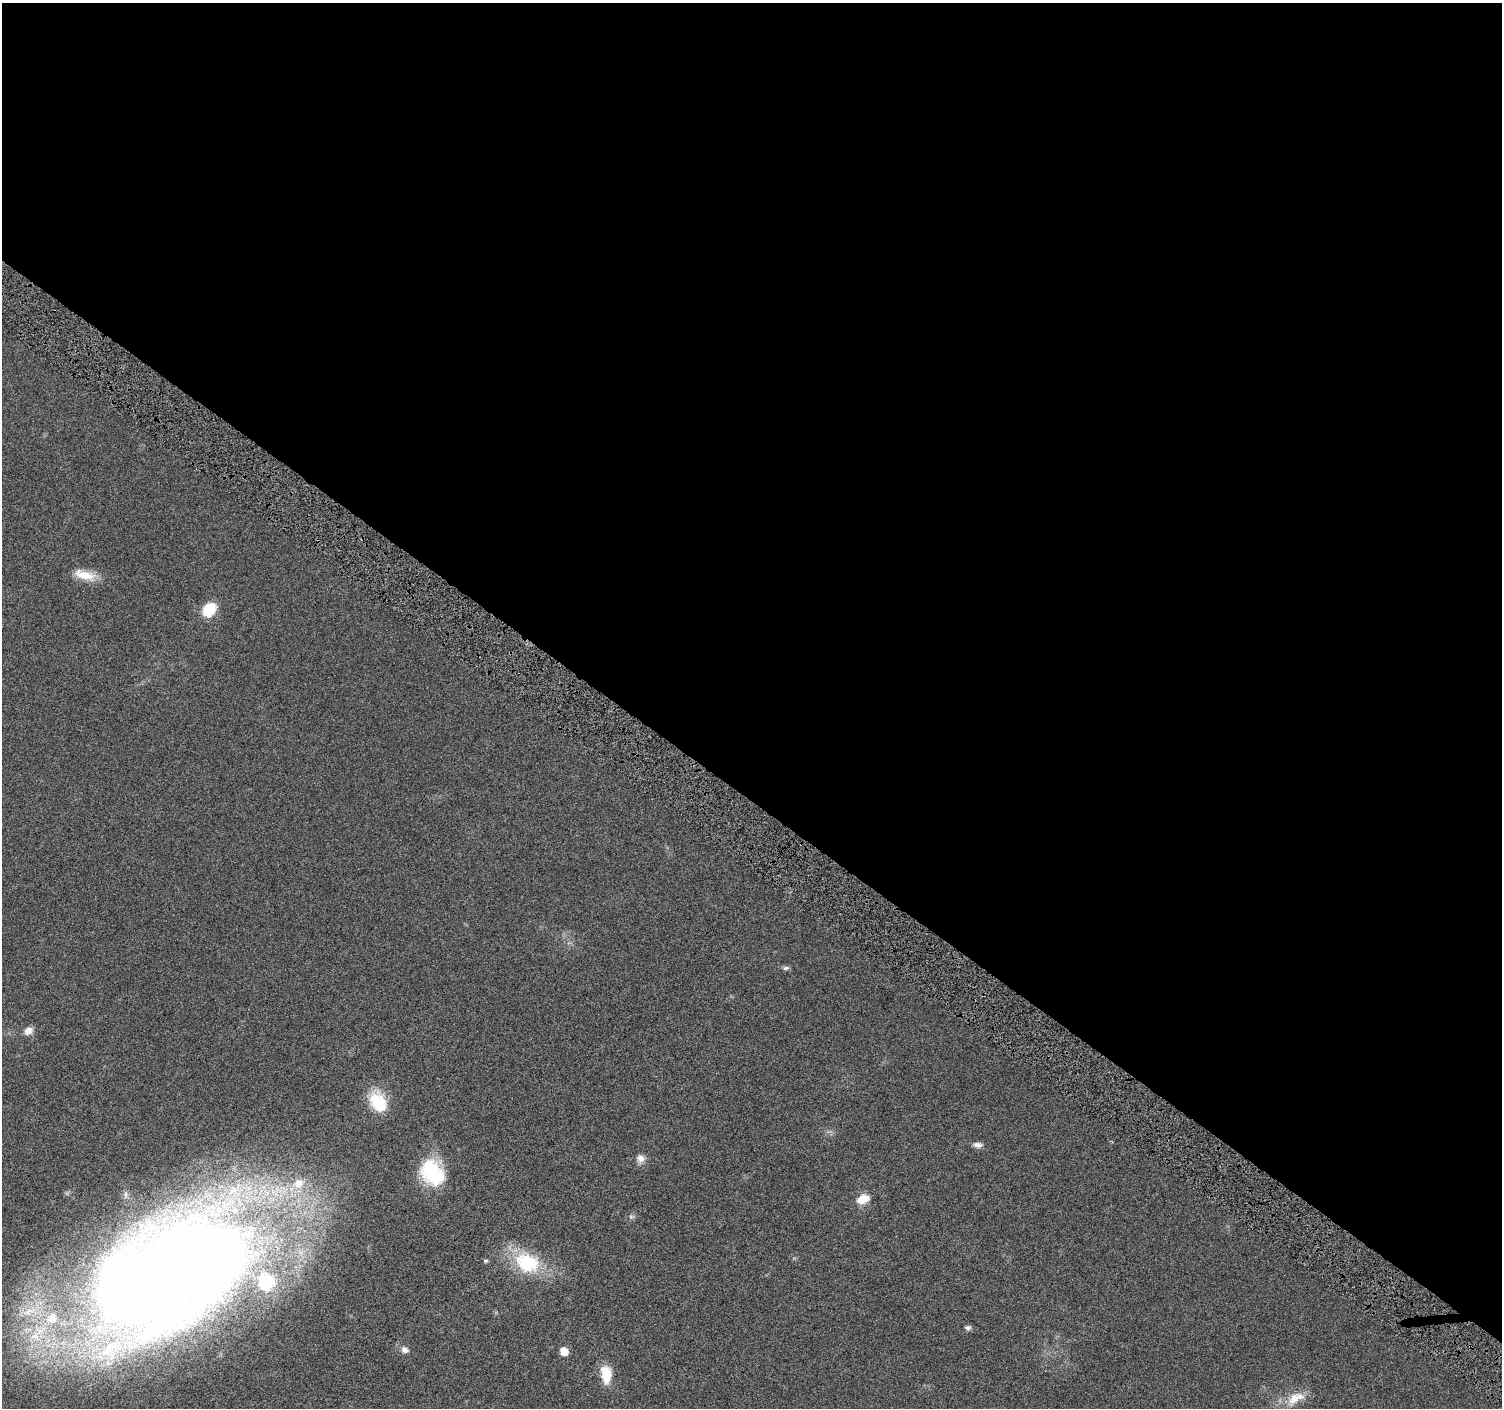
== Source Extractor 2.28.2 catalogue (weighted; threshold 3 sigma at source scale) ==
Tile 3 of 4 x 4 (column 3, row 1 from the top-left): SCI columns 3011-4510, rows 4472-5877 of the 6015 x 6062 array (HDU 1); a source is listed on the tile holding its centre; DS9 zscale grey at full resolution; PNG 1504 x 1410 px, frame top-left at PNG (2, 3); no overlay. Shown black and unused: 57% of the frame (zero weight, under 4 of 8 exposures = <1% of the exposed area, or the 3 px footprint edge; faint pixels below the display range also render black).
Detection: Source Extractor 2.28.2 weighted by HDU 2 'WHT'; one run over the whole footprint, this tile lists its part. Background 0.0257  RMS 0.0024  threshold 0.00983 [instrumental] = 3 sigma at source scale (4.09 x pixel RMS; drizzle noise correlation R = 1.36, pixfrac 0.8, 0.0396/0.0396 arcsec/px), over >= 5 px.
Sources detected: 21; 3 inside a brighter listed object's ellipse — not listed separately; the other 18 listed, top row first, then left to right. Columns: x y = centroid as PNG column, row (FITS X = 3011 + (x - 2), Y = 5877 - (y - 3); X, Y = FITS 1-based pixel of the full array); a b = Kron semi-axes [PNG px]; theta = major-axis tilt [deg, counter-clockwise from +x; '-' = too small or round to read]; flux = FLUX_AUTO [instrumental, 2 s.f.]
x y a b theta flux
85 575 30 11 -15 3.9
209 609 15 11 57 6.4
786 968 9 5 1 0.53
28 1031 11 8 36 1.4
378 1102 28 19 -59 7.3
978 1145 11 7 -6 0.99
640 1158 11 10 - 1.3
432 1173 31 23 -53 12
863 1199 17 11 20 3
631 1217 9 5 6 0.52
486 1261 6 4 2 0.34
527 1263 33 24 -23 13
171 1275 177 102 27 410
968 1328 7 6 - 0.66
405 1350 11 8 -30 1.1
564 1351 7 6 - 2.8
606 1374 22 12 -86 4.5
1296 1398 29 14 27 4.4